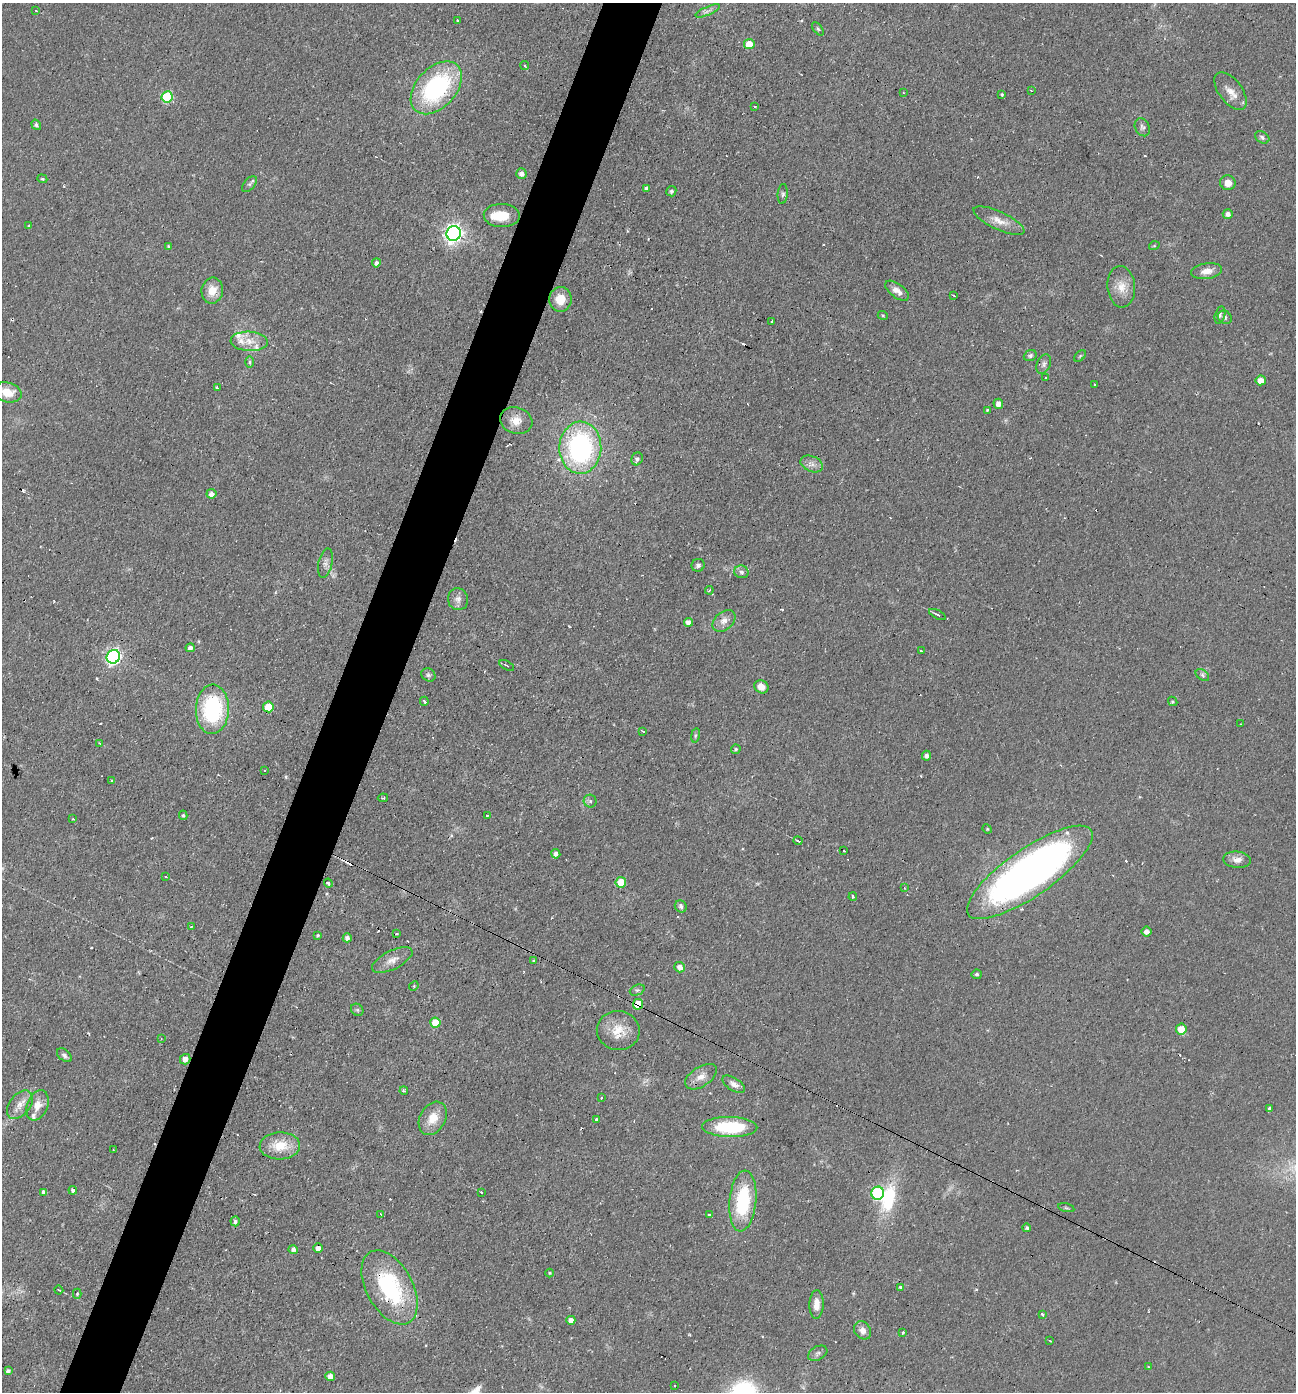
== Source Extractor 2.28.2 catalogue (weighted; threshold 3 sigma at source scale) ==
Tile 7 of 4 x 4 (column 3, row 2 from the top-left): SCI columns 2722-4015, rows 2783-4172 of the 5577 x 5563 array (HDU 1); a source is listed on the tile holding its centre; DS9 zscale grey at full resolution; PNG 1298 x 1394 px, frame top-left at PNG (2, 3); each listed source drawn as its Kron ellipse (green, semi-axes under 4 px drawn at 4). Shown black and unused: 5% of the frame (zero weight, under 2 of 3 exposures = <1% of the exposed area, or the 3 px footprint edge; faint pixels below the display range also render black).
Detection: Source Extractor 2.28.2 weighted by HDU 2 'WHT'; one run over the whole footprint, this tile lists its part. Background 0.0587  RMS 0.0051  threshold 0.0227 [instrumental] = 3 sigma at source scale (4.5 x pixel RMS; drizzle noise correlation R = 1.50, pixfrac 1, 0.05/0.05 arcsec/px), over >= 5 px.
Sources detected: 190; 2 inside a brighter object's white glare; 22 cosmic-ray / hot-pixel residue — neither listed nor drawn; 5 inside a brighter listed object's ellipse — not listed separately; the other 161 listed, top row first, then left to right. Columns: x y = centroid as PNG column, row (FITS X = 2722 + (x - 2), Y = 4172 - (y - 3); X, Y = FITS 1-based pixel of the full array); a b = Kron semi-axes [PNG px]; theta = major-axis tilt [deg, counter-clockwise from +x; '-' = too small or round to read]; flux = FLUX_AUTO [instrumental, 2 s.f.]
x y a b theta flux
36 11 3 2 - 0.36
708 11 13 4 23 1.9
457 20 3 3 - 0.52
818 29 8 4 -54 0.79
749 44 5 5 - 9.2
525 66 4 2 - 0.85
436 88 31 20 47 67
1031 90 3 2 - 0.25
1231 91 22 11 -53 5.7
903 93 3 2 - 0.62
1002 95 3 3 - 0.75
167 97 6 5 - 34
754 106 2 2 - 0.52
36 125 6 4 -56 0.98
1142 127 9 7 -63 1.6
1262 137 8 5 -32 1.3
521 174 5 5 - 2.6
42 179 5 4 - 0.73
1228 183 8 7 - 4.9
249 184 9 5 49 1.2
646 188 4 3 - 1.1
671 191 5 5 - 1.3
783 194 10 5 84 1.2
1228 214 5 5 - 2
502 215 18 11 -2 10
999 221 28 9 -25 6.2
29 226 4 3 - 0.48
454 233 7 7 - 220
168 246 4 3 - 0.64
1154 246 5 3 - 0.47
376 263 4 4 - 1.8
1207 271 16 7 8 4.3
1121 287 21 14 -84 7.4
212 291 13 10 80 6.8
897 291 14 7 -37 3.3
954 296 4 2 - 0.36
560 299 12 11 - 7.7
1220 315 9 5 75 1.3
883 316 5 3 - 0.46
1225 317 7 6 - 1.3
772 322 3 3 - 1.2
249 341 18 9 -3 6.3
1030 356 7 5 22 1.1
1080 356 7 4 45 0.72
250 362 6 4 -89 0.78
1044 364 10 7 66 1.9
1046 377 3 3 - 1
1261 380 5 5 - 6.1
1094 384 3 2 - 0.48
217 388 3 3 - 1.9
7 392 14 10 -13 8.1
998 404 5 5 - 2.9
987 410 3 3 - 0.48
516 421 16 13 -17 5.9
580 448 26 21 88 93
637 459 6 5 - 1.5
812 464 12 7 -23 2.7
211 494 5 5 - 2.8
325 563 15 7 77 2.5
698 565 6 6 - 1.5
741 572 7 6 - 1.5
709 590 4 2 - 0.41
458 599 11 10 - 2.9
937 614 9 3 -26 1.2
724 621 13 9 41 3.6
688 622 4 4 - 2.5
190 648 5 4 - 1.7
921 651 2 2 - 0.57
113 657 7 6 - 130
507 665 8 3 -29 0.7
428 675 7 6 - 1.3
1202 675 7 5 -38 1.1
761 687 7 6 - 4.5
424 701 4 3 - 0.94
1173 701 5 4 - 0.7
268 707 5 5 - 13
212 709 25 16 88 55
1241 724 3 2 - 0.49
643 731 4 3 - 0.52
695 735 7 4 81 0.79
99 743 3 2 - 0.38
736 749 5 4 - 0.84
926 756 5 4 - 1.7
265 770 3 3 - 0.94
112 781 4 3 - 0.71
383 798 5 2 - 0.44
590 801 6 6 - 1.2
183 815 4 4 - 0.77
487 815 3 2 - 0.86
73 819 3 2 - 1
987 829 5 4 - 0.57
798 841 4 3 - 1
844 850 3 2 - 0.6
556 854 4 4 - 2
1237 860 14 8 -6 3.6
1030 872 74 23 35 300
166 877 4 2 - 0.43
621 882 5 5 - 13
328 883 5 3 - 1.3
904 888 3 2 - 0.44
853 897 4 3 - 0.92
681 906 6 5 - 1.2
191 926 3 2 - 0.54
1146 932 5 5 - 2.6
396 933 2 2 - 0.56
318 935 4 3 - 0.57
347 938 4 4 - 2
392 960 22 9 26 4.8
533 961 4 4 - 0.56
680 967 5 5 - 2.7
977 974 5 5 - 1.1
414 986 5 4 - 0.6
637 990 8 5 24 1
638 1004 5 5 - 10
357 1010 6 5 - 0.93
435 1023 5 5 - 11
1181 1029 5 5 - 8.7
618 1030 21 19 -9 10
161 1038 3 3 - 0.45
64 1055 8 5 -41 1.5
185 1059 5 5 - 3
701 1077 18 9 33 4.8
734 1084 13 6 -32 2.7
404 1091 4 3 - 0.59
601 1098 3 2 - 0.47
20 1105 16 10 51 5
37 1105 16 10 67 5.6
1270 1109 4 3 - 8.9
433 1118 17 12 60 8.3
596 1120 3 3 - 3.4
730 1127 27 10 -1 32
280 1146 20 13 2 12
113 1150 2 2 - 0.31
73 1190 4 4 - 1.4
44 1192 4 4 - 1.9
481 1192 4 2 - 0.44
878 1193 6 6 - 48
743 1201 30 13 85 34
1066 1208 8 3 -13 0.69
381 1214 3 3 - 0.61
710 1215 4 3 - 2.5
235 1221 5 4 - 1.2
1027 1228 4 4 - 1
318 1248 5 4 - 3
293 1249 5 4 - 1.6
550 1273 4 3 - 0.41
390 1287 40 23 -61 54
900 1287 3 3 - 2.4
59 1290 4 2 - 0.7
77 1294 5 4 - 0.66
816 1304 14 7 88 5.4
1042 1314 3 3 - 1.2
571 1320 4 4 - 2.9
863 1330 10 8 -55 3.1
903 1332 3 2 - 0.76
1050 1341 3 2 - 0.3
818 1353 10 6 30 1.5
1148 1367 3 3 - 0.41
8 1371 4 4 - 1.4
330 1376 5 4 - 3.5
675 1386 3 2 - 0.84
Overlapping masked pixels (flux is a lower limit): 3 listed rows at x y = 638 1004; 185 1059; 390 1287
Isophote crosses this tile's border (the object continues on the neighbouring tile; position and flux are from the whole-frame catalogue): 1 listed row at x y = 7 392